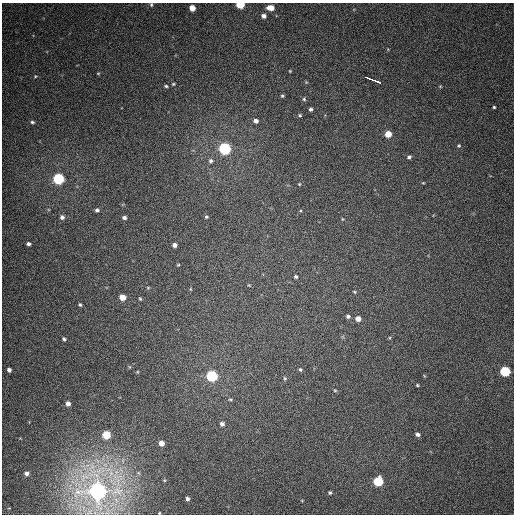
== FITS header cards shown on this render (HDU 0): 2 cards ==
NAXIS1  =                  512
NAXIS2  =                  512

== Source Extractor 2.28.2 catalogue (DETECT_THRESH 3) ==
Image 512 x 512 px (HDU 0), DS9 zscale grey, 1 PNG px = 1 image px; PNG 516 x 516 px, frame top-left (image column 1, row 512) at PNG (2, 3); no overlay
Background 370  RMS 8.9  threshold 26.6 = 3 sigma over >= 5 px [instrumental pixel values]
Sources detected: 68; all 68 listed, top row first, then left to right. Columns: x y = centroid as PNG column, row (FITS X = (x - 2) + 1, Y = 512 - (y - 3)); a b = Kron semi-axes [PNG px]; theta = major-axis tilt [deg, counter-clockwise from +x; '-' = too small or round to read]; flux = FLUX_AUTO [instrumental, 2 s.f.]
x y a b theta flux
151 5 5 4 - 740
240 5 5 4 - 24000
192 8 5 4 - 6700
270 8 7 5 -2 7300
264 16 6 5 - 2300
290 71 3 3 - 500
98 73 5 3 - 490
35 76 6 4 21 800
369 78 8 3 -20 16000
376 81 8 2 -19 14000
306 82 4 4 - 520
173 84 4 4 - 690
166 86 5 4 - 850
440 86 5 3 - 520
282 96 4 4 - 840
304 99 5 5 - 900
494 107 3 3 - 650
311 109 4 3 - 1200
300 115 5 4 - 690
256 121 5 5 - 2300
32 122 5 4 - 1000
388 134 5 5 - 9900
459 146 5 4 - 690
225 149 6 5 - 120000
409 157 5 4 - 1200
211 161 6 5 - 1500
58 179 6 5 - 84000
423 183 4 2 - 450
299 184 4 3 - 500
97 210 4 4 - 1200
62 217 5 5 - 1800
124 217 4 4 - 1600
206 217 4 4 - 740
342 219 5 3 - 540
29 244 4 4 - 1600
174 245 4 4 - 2500
178 265 3 3 - 560
296 276 4 3 - 1000
249 285 3 3 - 440
148 288 5 3 - 470
190 289 5 3 - 490
354 292 4 3 - 630
122 297 5 4 - 7900
140 299 3 3 - 570
80 305 4 3 - 810
348 316 5 4 - 1400
358 319 5 5 - 3700
64 339 4 3 - 1100
9 370 4 4 - 1900
300 370 5 4 - 840
505 371 5 5 - 56000
212 376 5 5 - 86000
285 378 6 4 -68 890
417 385 3 3 - 620
335 390 4 4 - 610
230 399 6 3 -1 670
68 403 4 4 - 2900
222 424 5 5 - 1800
418 434 5 4 - 1700
106 435 5 5 - 21000
161 443 5 4 - 4800
26 473 4 4 - 2100
164 480 5 3 - 480
378 481 5 5 - 40000
98 491 9 8 - 520000
330 493 4 4 - 930
187 499 4 3 - 1500
159 513 2 2 - 490
At the frame edge (FLAGS 8, measured only in part): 3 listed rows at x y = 151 5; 240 5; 159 513